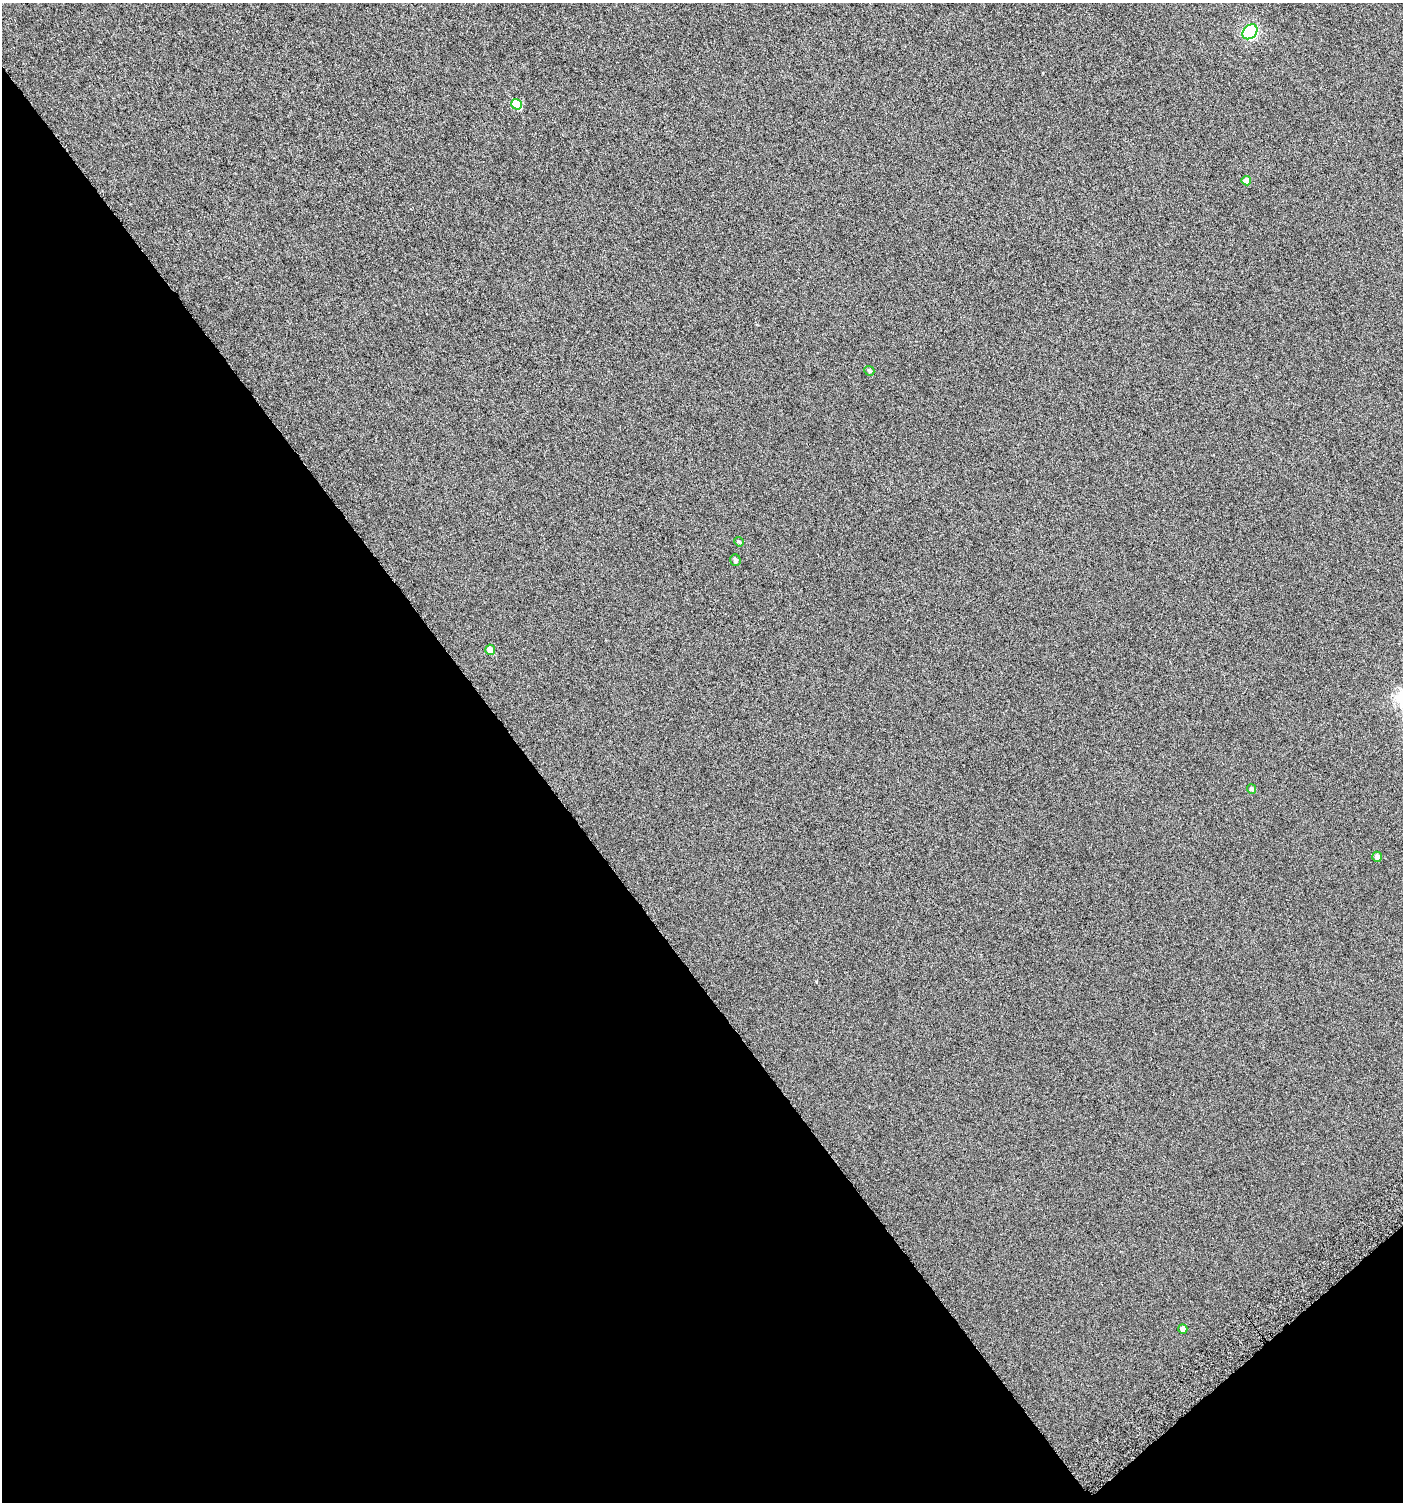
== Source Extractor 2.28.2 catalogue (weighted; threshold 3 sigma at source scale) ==
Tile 14 of 4 x 4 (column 2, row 4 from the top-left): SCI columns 1638-3038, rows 28-1527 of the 6008 x 6064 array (HDU 1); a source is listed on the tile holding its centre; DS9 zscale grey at full resolution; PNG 1405 x 1504 px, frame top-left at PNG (2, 3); each listed source drawn as its Kron ellipse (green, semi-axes under 4 px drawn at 4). Shown black and unused: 39% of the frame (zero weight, under 4 of 8 exposures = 2% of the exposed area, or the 3 px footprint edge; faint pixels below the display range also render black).
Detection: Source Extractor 2.28.2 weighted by HDU 2 'WHT'; one run over the whole footprint, this tile lists its part. Background -0.0786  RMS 0.26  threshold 1.07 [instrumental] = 3 sigma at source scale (4.09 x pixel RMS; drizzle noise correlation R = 1.36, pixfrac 0.8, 0.0396/0.0396 arcsec/px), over >= 5 px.
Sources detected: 10; all 10 listed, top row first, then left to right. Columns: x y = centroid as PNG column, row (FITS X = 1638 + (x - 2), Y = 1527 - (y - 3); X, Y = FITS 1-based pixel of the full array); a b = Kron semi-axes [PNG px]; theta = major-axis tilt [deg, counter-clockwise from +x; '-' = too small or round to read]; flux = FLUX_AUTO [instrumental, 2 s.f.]
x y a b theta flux
1250 32 8 6 44 3400
516 104 5 5 - 690
1246 181 5 4 - 160
869 371 5 4 - 49
739 542 5 4 - 30
735 560 6 5 - 62
490 650 5 5 - 170
1252 789 5 4 - 55
1377 857 5 4 - 100
1183 1329 5 4 - 100